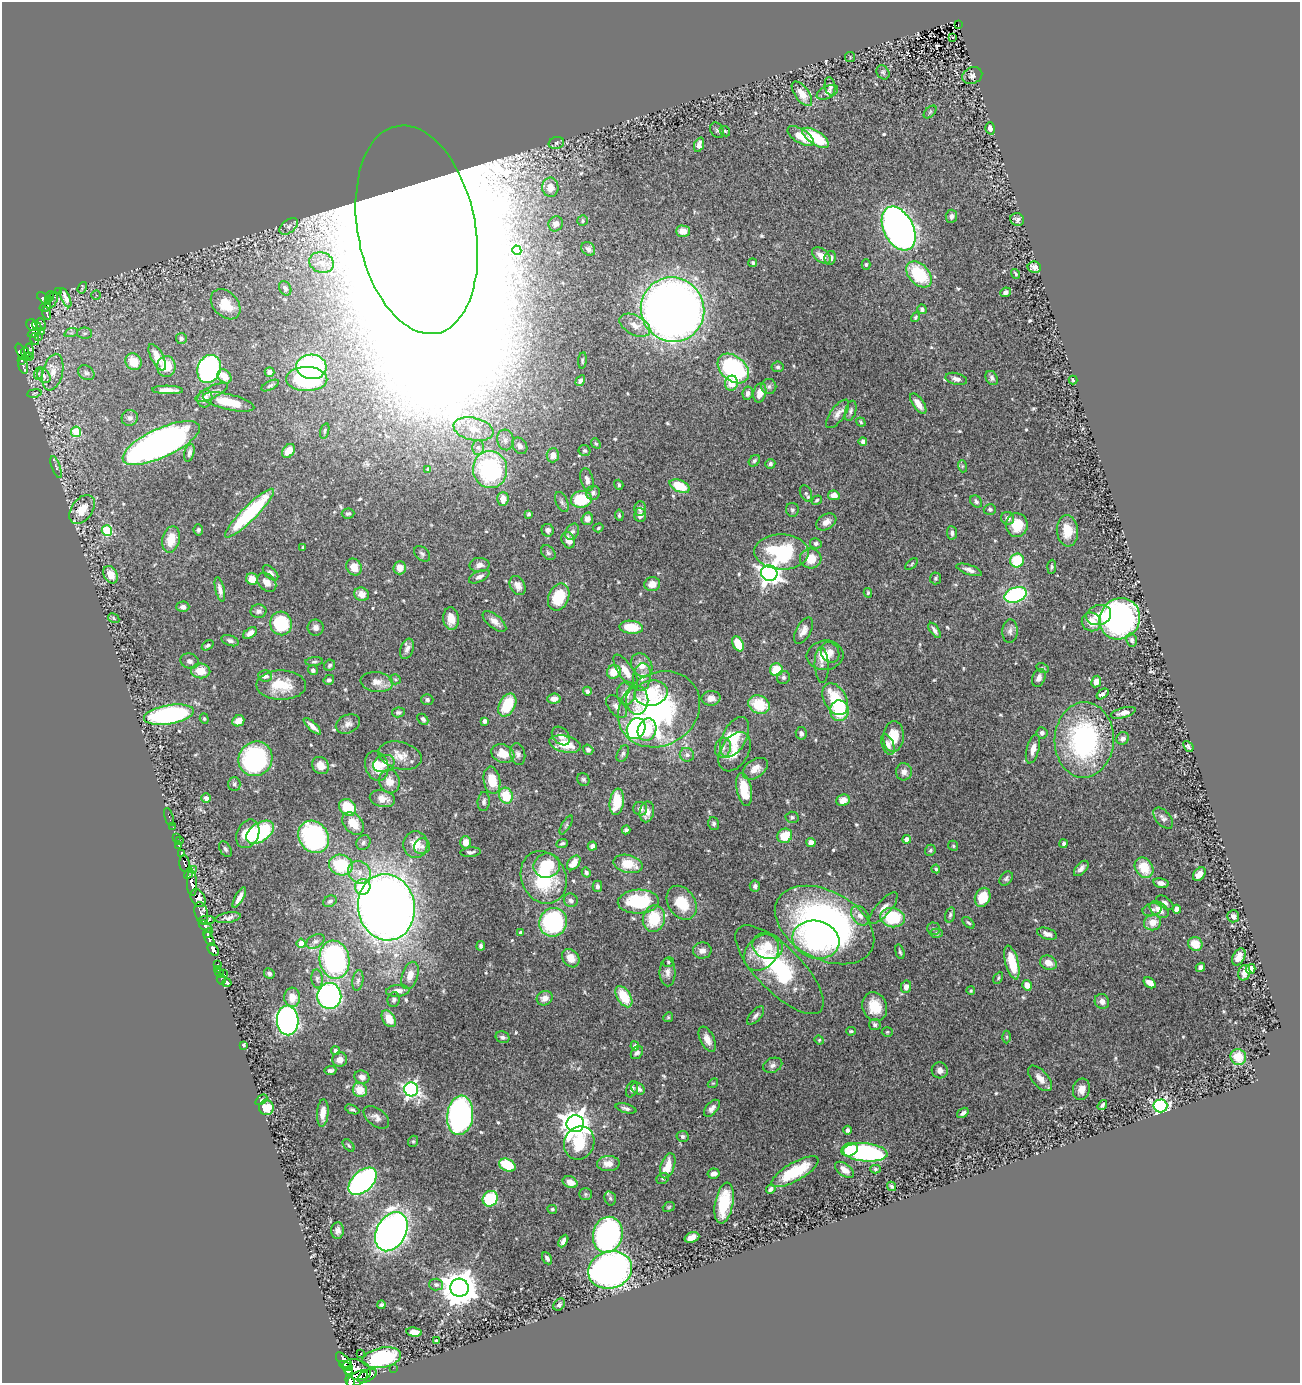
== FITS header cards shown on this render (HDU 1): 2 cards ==
NAXIS1  =                 1298
NAXIS2  =                 1381

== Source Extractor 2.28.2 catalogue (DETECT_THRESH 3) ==
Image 1298 x 1381 px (HDU 1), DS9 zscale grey, 1 PNG px = 1 image px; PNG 1302 x 1385 px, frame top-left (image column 1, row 1381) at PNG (2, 2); each listed source drawn as its Kron ellipse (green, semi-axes under 4 px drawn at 4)
Background 0.463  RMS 0.022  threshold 0.0674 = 3 sigma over >= 5 px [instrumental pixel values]
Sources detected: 570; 2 with non-positive FLUX_AUTO (blend fragments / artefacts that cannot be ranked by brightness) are neither listed nor drawn; of the other 568, the 500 brightest by FLUX_AUTO listed and drawn (68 fainter detections omitted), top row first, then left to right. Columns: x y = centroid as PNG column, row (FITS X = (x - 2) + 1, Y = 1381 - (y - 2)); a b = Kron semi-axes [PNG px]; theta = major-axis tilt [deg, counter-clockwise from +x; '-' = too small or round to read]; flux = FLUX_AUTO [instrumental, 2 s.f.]
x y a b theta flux
958 25 3 2 - 7.1
953 37 3 3 - 2.7
850 57 5 5 - 2
883 72 7 6 - 3.5
972 76 10 8 24 6.2
830 86 9 5 -81 3.8
827 92 11 6 25 5.7
802 94 14 7 -53 18
930 112 8 4 46 2.4
990 128 6 4 -73 8.8
717 130 8 6 -58 3.7
725 131 6 4 -45 2.2
801 136 15 7 -32 27
816 138 15 7 -34 64
556 143 8 6 16 3.8
699 145 7 4 68 7.7
550 187 9 8 - 20
951 216 6 5 - 4.8
1017 220 7 6 - 5.3
582 221 5 5 - 2.8
556 224 7 7 - 9.6
289 226 10 6 38 6.2
899 229 23 14 -63 1200
417 230 106 59 -79 72000
683 231 7 5 -1 13
588 249 7 6 - 5.3
517 250 5 4 - 38
821 256 10 6 -36 14
830 258 7 5 80 6.3
322 262 12 10 -19 16
753 263 4 4 - 2.7
866 264 5 4 - 2.5
1034 267 7 5 -11 6.6
919 274 15 10 -45 82
1016 274 5 3 - 1.9
82 288 6 4 70 2
285 288 8 5 -61 5.7
59 291 4 2 - 4.1
1005 292 5 4 - 4.8
96 295 5 5 - 2.2
50 296 5 3 - 44
65 298 10 4 -66 9
44 299 8 4 -41 94
48 300 4 3 - 97
52 300 9 5 61 88
226 304 17 12 -47 37
45 307 6 3 30 68
922 309 5 4 - 3.9
672 310 32 31 - 1800
47 313 6 3 -75 45
915 317 5 4 - 2
32 325 6 5 - 170
41 325 6 5 - 94
635 325 17 9 -28 15
37 326 5 2 - 49
41 331 3 3 - 11
34 333 7 4 23 70
71 333 7 4 18 2.9
85 333 7 5 0 4
39 337 3 2 - 3.3
181 338 5 5 - 3.1
35 339 6 3 -76 30
29 351 7 5 83 76
21 352 9 3 -68 160
25 353 5 3 - 110
29 357 3 2 - 15
157 357 14 6 -62 20
22 360 4 3 - 67
582 360 8 3 83 2.1
133 362 9 7 -53 28
23 366 8 4 -71 84
166 366 10 9 - 32
311 367 15 12 -6 210
778 367 6 5 - 2.7
733 368 18 12 -40 210
209 369 14 11 69 350
53 372 19 10 76 19
269 372 5 5 - 8
39 373 6 4 71 2.5
86 373 8 7 - 4.6
44 376 8 6 -51 8.5
225 376 8 6 -46 19
992 378 7 5 -59 4.1
307 379 20 12 -1 200
956 379 11 5 -14 6.5
1073 380 4 2 - 2.2
580 381 6 4 59 3.7
731 383 7 6 - 26
270 386 9 4 27 3
769 387 7 7 - 4.8
168 390 15 4 -1 11
212 392 18 6 26 8.6
34 393 7 3 9 2.1
748 393 6 5 - 5.8
760 393 10 6 76 18
205 399 9 7 71 9.6
228 402 26 7 -13 44
918 404 12 5 -55 14
851 411 10 5 75 4
838 414 17 7 54 9.5
130 418 8 8 - 5.7
861 422 5 3 - 1.9
473 429 20 11 -13 32
325 431 8 4 73 2.4
76 432 5 5 - 56
505 440 10 8 -77 7.9
863 442 4 4 - 5
161 443 42 14 24 850
596 443 5 4 - 2.1
520 446 9 7 -50 7.4
478 447 7 6 - 4.4
289 451 8 5 52 19
584 451 6 5 - 3.2
189 453 9 5 76 5.1
553 455 7 6 - 13
754 461 6 5 - 3
770 464 5 4 - 3.6
962 466 6 4 -73 2.2
56 467 11 4 -70 3.6
428 469 4 3 - 1.9
490 469 18 17 - 190
587 480 12 6 -76 8.3
619 485 5 4 - 2.8
680 486 11 6 -23 52
593 493 7 7 - 5.4
806 493 8 5 -64 3.4
834 495 6 5 - 11
503 499 7 5 87 15
581 499 10 8 8 77
817 500 5 4 - 2.1
976 501 7 5 -47 4.4
562 502 10 6 -65 4.5
640 508 7 6 - 5
82 509 16 10 54 28
990 509 6 5 - 3
792 510 7 6 - 3
250 513 34 7 45 140
348 514 6 5 - 3
529 514 4 3 - 2.4
619 515 5 3 - 2.2
640 515 7 6 - 7.7
1007 518 6 6 - 8.3
587 519 6 5 - 10
826 522 11 7 32 11
1017 525 12 10 88 39
598 528 5 4 - 2.2
198 530 5 4 - 3.5
548 530 6 6 - 6.3
107 531 5 5 - 110
1067 531 16 10 -85 27
572 532 8 6 62 5.3
952 533 7 5 -85 5.4
171 539 13 8 77 31
568 540 8 6 -65 14
816 543 6 5 - 3.5
303 547 4 3 - 2.2
782 552 27 17 -3 140
548 553 8 6 -45 4
422 554 9 6 -45 4.5
811 559 11 10 - 29
1017 560 7 7 - 56
912 564 7 3 43 2
479 565 10 7 1 8.7
354 567 9 7 -57 20
1052 567 7 4 86 2.5
400 568 7 6 - 13
969 570 13 5 -19 7.8
271 573 9 5 -44 5.6
769 573 8 8 - 910
110 575 9 7 -64 20
479 577 11 5 26 6
935 578 6 5 - 2.5
252 579 6 5 - 18
267 582 11 8 -43 12
652 584 8 7 - 15
518 585 10 7 -61 9.7
220 590 12 4 -77 7.3
868 593 5 4 - 2
362 594 7 6 - 11
1016 595 11 7 19 200
559 597 14 10 66 48
183 607 6 5 - 5
258 611 8 7 - 5.3
1099 615 13 10 17 19
114 618 6 4 -31 2.1
451 619 11 8 -85 19
1120 619 21 19 50 410
494 621 14 6 -39 11
1091 622 10 9 - 22
281 623 12 11 - 89
631 627 12 6 -5 35
316 628 8 8 - 6.9
935 630 9 4 -54 5.2
803 631 14 7 62 11
1010 631 12 7 86 6.5
250 633 7 5 38 7.8
1132 640 7 5 -77 3.8
230 641 9 5 -20 4.7
738 644 8 5 -62 33
208 645 6 4 34 3.3
407 649 10 6 70 6.6
830 652 10 8 -58 11
825 655 18 15 5 27
190 661 9 7 -18 6.1
314 662 9 3 5 2.8
330 665 6 5 - 3.1
642 665 12 10 -58 17
822 665 18 7 -88 7.1
1043 668 6 4 -27 2.2
313 670 5 4 - 4
776 670 6 6 - 40
201 671 10 7 -5 24
626 671 19 7 -57 19
614 672 7 6 - 27
265 676 7 5 -5 9.1
642 677 14 9 84 13
783 677 7 6 - 4.1
1039 678 9 6 68 7.6
395 679 5 5 - 2.3
329 680 5 5 - 3.5
377 682 16 10 -7 14
1096 682 6 4 63 11
281 685 25 14 -1 42
587 691 4 4 - 4.8
626 693 11 9 84 17
651 693 17 12 11 61
1102 694 7 3 37 4.7
711 698 9 7 4 9.1
554 699 7 5 5 7.7
835 699 17 11 -60 67
427 700 6 5 - 3.9
637 700 14 11 90 21
507 705 12 8 61 57
759 705 11 9 -27 49
616 707 13 7 -51 10
659 709 43 36 31 320
839 711 10 9 - 65
398 712 6 5 - 3.5
1123 713 13 5 15 9.3
169 715 25 9 9 300
204 719 5 4 - 1.9
423 719 6 4 -45 4.2
238 721 6 5 - 17
485 721 4 4 - 5.3
348 724 12 9 24 9
312 726 11 4 -43 8.9
636 729 11 9 62 220
647 730 11 9 71 47
801 733 6 5 - 4.5
1042 733 6 5 - 5.4
561 736 11 7 -47 8
893 736 15 10 85 31
734 737 22 12 63 48
1123 738 6 6 - 5.9
1084 740 38 29 88 280
565 744 16 8 -13 36
888 745 11 6 -69 7.9
1188 746 6 3 -48 3
723 748 10 8 74 7.8
1033 749 15 6 74 12
588 750 5 5 - 5
735 752 21 13 58 26
503 754 12 9 -22 26
518 754 11 7 -77 5.8
623 754 9 5 65 3.8
687 755 7 6 - 4.7
400 756 22 13 -15 22
255 759 18 16 53 220
384 763 11 8 23 13
320 765 9 8 - 14
377 766 15 11 -72 27
755 769 14 9 35 14
904 772 8 8 - 8.4
492 780 14 8 -81 32
583 780 6 6 - 3.1
390 781 12 10 -78 16
234 784 7 6 - 3.6
744 789 17 7 -79 36
506 796 8 6 -73 44
206 798 5 4 - 7
382 799 13 8 -12 16
843 800 7 6 - 15
484 802 9 6 84 4.6
617 802 13 7 82 39
348 807 9 7 -45 62
640 809 7 6 - 5.9
647 812 10 7 78 12
169 817 9 3 -73 13
792 817 6 6 - 3.1
1163 818 12 7 -49 5.9
353 823 13 9 -48 30
714 824 6 5 - 3.4
566 825 11 3 60 3.2
173 827 2 2 - 2.1
626 830 4 3 - 3
260 832 15 9 34 140
248 834 15 10 65 37
785 836 8 7 - 33
314 837 17 14 -53 240
176 838 3 2 - 5.2
907 839 4 4 - 12
179 841 3 2 - 2.1
363 842 8 6 52 4.7
465 842 6 5 - 13
562 843 6 4 23 3
811 843 4 4 - 16
415 844 13 12 - 25
1064 844 4 3 - 5.3
179 846 3 3 - 35
422 846 8 8 - 6.1
592 846 5 4 - 5.3
953 846 5 4 - 2.1
225 849 8 5 -57 3.7
930 850 6 5 - 2.7
471 852 10 4 5 4.3
181 853 4 3 - 31
184 863 8 5 -85 230
574 863 8 5 51 17
628 864 15 9 -14 33
341 865 12 10 -21 83
547 866 13 12 - 60
1081 868 9 5 47 6.5
1144 868 11 8 -57 36
193 869 3 2 - 5.5
936 869 4 4 - 3.1
359 872 12 10 -42 17
586 872 5 4 - 3.3
189 873 6 2 61 24
1199 874 7 5 49 11
544 877 27 22 -66 110
1006 879 8 5 52 3.9
192 883 13 5 -88 240
1161 883 8 4 -11 7.5
597 886 5 4 - 4.1
755 886 5 5 - 4.3
363 887 8 7 - 49
983 897 10 7 67 42
198 898 9 7 -59 230
239 898 11 4 60 9.4
571 900 7 6 - 5.4
330 901 7 5 26 3.5
638 902 20 12 2 95
1165 902 9 5 -35 5
682 903 18 13 -56 44
386 907 33 28 -80 2000
883 908 20 7 49 11
1177 909 4 4 - 19
1152 910 9 6 14 5.3
1159 910 10 7 -38 15
201 913 11 6 -75 170
950 915 8 4 74 3.3
860 916 11 7 -52 9.2
1233 916 6 6 - 6.4
228 918 13 5 10 5.7
654 918 13 11 76 61
892 918 12 9 -9 83
206 920 8 4 6 120
553 922 14 13 - 230
1153 922 8 8 - 18
968 923 7 4 -43 2.9
824 925 53 34 -29 610
206 926 8 4 -36 43
934 929 6 6 - 3.1
208 933 5 3 - 98
520 933 4 4 - 3.8
936 933 6 4 0 2.3
1047 934 10 5 -19 7.9
209 939 8 4 -67 300
816 940 23 18 -15 190
315 941 10 6 29 5.2
301 943 4 4 - 17
1195 944 7 6 - 23
481 946 5 4 - 3.5
768 946 15 12 -22 26
213 949 7 4 -50 250
702 950 9 8 - 8.7
900 952 7 4 -73 2.5
761 953 20 15 49 33
1239 957 9 6 62 10
571 958 10 7 -51 16
335 960 19 15 -80 310
668 962 5 4 - 2.3
1012 962 17 6 -75 50
1048 963 9 7 -25 15
218 964 3 2 - 11
1200 967 5 4 - 4.6
218 969 3 2 - 4.5
1250 969 5 4 - 19
779 970 58 22 -45 150
667 972 14 8 -88 9.4
219 973 4 4 - 14
269 973 5 5 - 4.5
1244 973 8 6 74 8.6
224 974 3 2 - 17
410 975 14 8 73 15
998 978 6 4 62 2.3
221 979 5 2 - 9.9
317 979 9 5 -84 4.9
358 981 10 5 80 4.5
227 983 4 3 - 2.5
1150 983 7 4 -34 15
1027 985 5 4 - 14
906 987 6 5 - 6.7
398 991 12 6 5 9.3
971 991 4 4 - 2.1
329 996 13 12 - 420
292 997 9 8 - 19
624 997 12 7 -58 45
545 998 8 7 - 12
394 1000 7 6 - 4.3
1102 1001 8 7 - 8
875 1007 15 12 -70 34
756 1016 11 5 48 5.4
668 1017 5 4 - 2.2
389 1019 9 6 -57 24
288 1020 15 11 -88 670
875 1025 6 5 - 3.7
851 1031 5 3 - 1.9
887 1032 5 4 - 2.2
503 1037 7 5 -23 4.4
1007 1037 6 4 -89 2.1
707 1039 13 7 -64 13
819 1040 5 4 - 1.9
243 1045 4 3 - 2.9
635 1046 5 4 - 5.9
335 1051 4 4 - 3.3
637 1053 7 5 50 4.8
1238 1057 8 7 - 30
340 1060 7 7 - 11
773 1065 10 7 23 5.6
330 1070 6 4 6 4
940 1070 8 8 - 8.1
362 1077 7 6 - 8.8
1040 1078 15 8 -47 14
713 1083 5 4 - 1.9
411 1089 7 7 - 440
632 1089 8 5 67 4.2
638 1089 7 5 -32 6.9
1081 1089 11 8 76 13
360 1090 7 7 - 27
261 1100 7 3 36 2
1102 1105 5 4 - 4
1160 1106 7 6 - 320
266 1108 7 7 - 28
626 1108 11 4 -15 5
712 1108 10 5 49 7.7
352 1109 7 4 -23 3.1
323 1113 13 6 86 14
963 1113 6 4 36 4.7
460 1115 20 13 83 460
376 1117 15 8 -38 8.5
575 1124 9 8 - 1900
847 1130 4 3 - 4.8
683 1136 6 5 - 3.8
413 1141 6 4 68 2.2
579 1143 17 15 69 67
349 1145 7 4 -46 2.9
850 1150 8 6 20 44
865 1152 22 9 -5 240
608 1164 11 7 1 13
507 1165 8 6 -27 60
668 1166 13 7 71 26
875 1169 5 4 - 2.5
844 1170 11 6 -37 11
795 1172 26 9 30 65
714 1174 6 5 - 7.8
663 1179 6 5 - 2.4
362 1181 17 10 43 400
570 1182 8 5 -26 15
891 1186 5 4 - 2.9
771 1189 5 4 - 3.9
585 1194 6 5 - 3
610 1198 7 5 -75 3
490 1199 8 7 - 90
724 1203 20 9 79 61
669 1207 6 4 23 2.1
552 1209 5 4 - 2.3
337 1230 8 6 84 6.6
391 1232 21 14 61 960
608 1235 18 14 76 430
692 1237 7 5 20 11
563 1241 7 4 62 6.3
547 1258 6 4 -60 4.5
610 1270 22 18 18 690
436 1285 7 6 - 3.5
459 1288 9 9 - 3700
381 1305 4 3 - 2.7
559 1305 7 5 48 4
414 1332 8 4 -6 11
436 1341 4 3 - 8.5
361 1354 3 3 - 40
382 1358 19 10 12 160
344 1360 10 5 -46 100
346 1366 7 3 -29 91
393 1368 3 2 - 2.5
357 1369 14 10 -18 180
349 1371 4 3 - 33
367 1376 10 5 29 120
357 1379 11 6 34 510
350 1381 6 3 -72 140
At the frame edge (FLAGS 8, measured only in part): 1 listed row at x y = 350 1381
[68 fainter detections neither listed nor drawn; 2 non-positive-flux detections neither listed nor drawn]